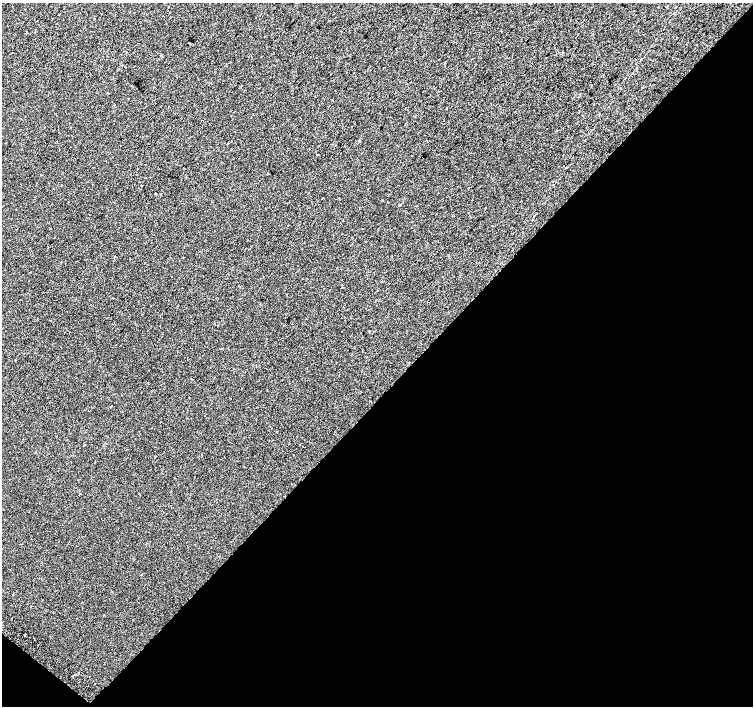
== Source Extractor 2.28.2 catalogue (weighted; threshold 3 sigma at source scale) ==
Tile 15 of 4 x 4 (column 3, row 4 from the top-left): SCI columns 3042-4543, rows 266-1672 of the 6074 x 6092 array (HDU 1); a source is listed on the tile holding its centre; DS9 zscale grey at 2 x 2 block average (1 PNG px = mean of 2 x 2 image px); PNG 755 x 708 px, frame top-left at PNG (2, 3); no overlay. Shown black and unused: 45% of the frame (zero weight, under 2 of 3 exposures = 2% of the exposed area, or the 3 px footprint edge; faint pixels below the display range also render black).
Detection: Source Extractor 2.28.2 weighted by HDU 2 'WHT'; one run over the whole footprint, this tile lists its part. Background -1.84e-04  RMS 0.0035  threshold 0.0158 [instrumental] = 3 sigma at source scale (4.5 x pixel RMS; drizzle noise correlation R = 1.50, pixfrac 1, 0.0396/0.0396 arcsec/px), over >= 5 px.
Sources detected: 16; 2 cosmic-ray / hot-pixel residue — not listed; the other 14 listed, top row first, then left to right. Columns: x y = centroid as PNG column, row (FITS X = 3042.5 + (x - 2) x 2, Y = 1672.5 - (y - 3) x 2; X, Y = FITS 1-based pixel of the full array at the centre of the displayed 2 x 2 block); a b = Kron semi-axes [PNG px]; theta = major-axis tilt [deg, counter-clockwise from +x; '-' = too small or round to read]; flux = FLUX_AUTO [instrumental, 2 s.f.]
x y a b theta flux
633 26 2 2 - 0.35
696 44 2 2 - 1.7
347 63 2 2 - 0.29
122 65 2 2 - 0.36
228 143 2 2 - 0.38
61 185 2 2 - 0.77
141 185 2 2 - 1.1
89 215 2 2 - 0.21
160 326 2 2 - 0.67
277 432 2 2 - 0.34
85 445 2 2 - 0.32
25 635 2 2 - 1.6
75 674 2 2 - 1.1
95 684 2 2 - 0.35
Diffuse or blended objects may show on this block-average render without a row.